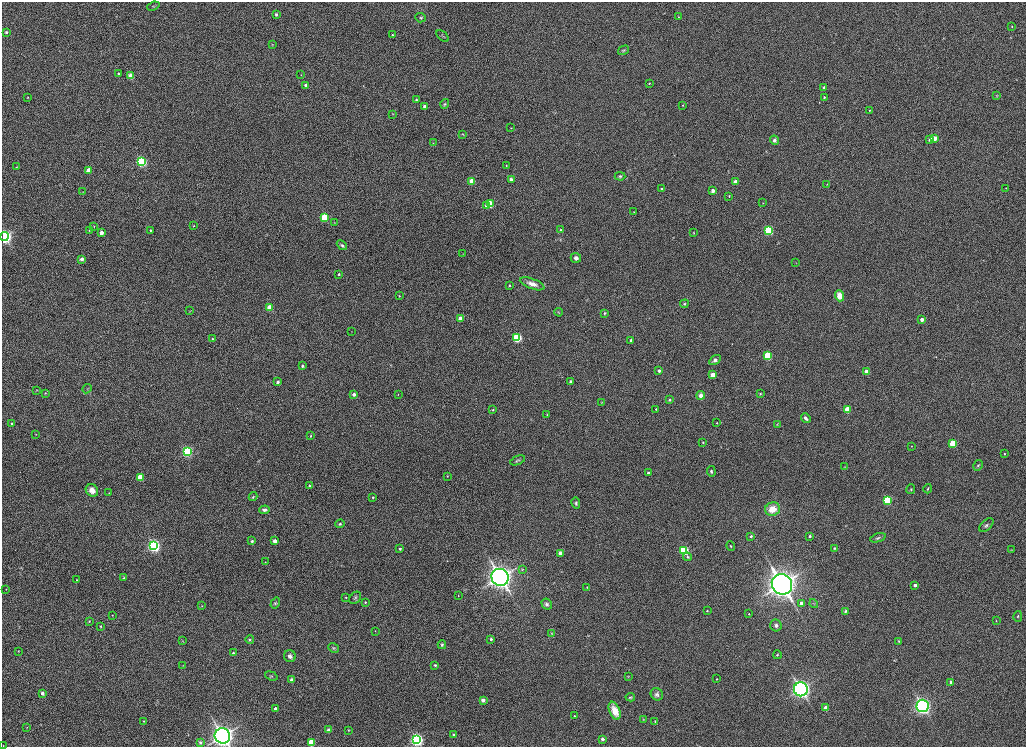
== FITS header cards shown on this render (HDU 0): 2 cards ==
NAXIS1  =                 2048
NAXIS2  =                 1489

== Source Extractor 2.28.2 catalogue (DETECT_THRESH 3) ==
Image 2048 x 1489 px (HDU 0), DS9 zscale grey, zoomed out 1/2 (1 PNG px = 2 x 2 image px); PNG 1028 x 749 px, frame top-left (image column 1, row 1489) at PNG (2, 2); each listed source drawn as its Kron ellipse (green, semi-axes under 4 px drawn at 4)
Background 1070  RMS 4.7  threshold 14.1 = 3 sigma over >= 5 px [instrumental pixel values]
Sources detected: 215; all 215 listed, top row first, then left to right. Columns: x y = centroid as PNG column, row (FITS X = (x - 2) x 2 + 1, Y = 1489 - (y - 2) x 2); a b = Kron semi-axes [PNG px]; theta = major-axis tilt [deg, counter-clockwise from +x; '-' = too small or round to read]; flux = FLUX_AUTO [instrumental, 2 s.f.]
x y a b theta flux
153 6 6 4 22 1500
276 14 3 3 - 2000
678 17 3 2 - 560
421 18 5 4 - 1400
1012 26 3 2 - 460
6 32 3 3 - 1300
392 35 2 2 - 1000
443 36 7 3 -42 1200
272 45 4 3 - 660
624 50 6 3 32 1200
118 73 2 2 - 1000
301 75 2 2 - 330
131 76 3 3 - 24000
649 83 2 2 - 450
306 85 2 2 - 2900
824 87 2 2 - 1600
996 96 4 3 - 660
28 97 2 2 - 500
824 97 2 2 - 960
416 100 3 3 - 1400
445 104 5 3 - 1300
683 105 2 2 - 480
424 106 3 3 - 4400
869 110 2 2 - 460
393 114 3 2 - 540
511 128 3 2 - 370
463 134 4 3 - 670
934 138 3 3 - 14000
930 139 3 3 - 5400
774 140 5 4 - 2800
433 143 3 2 - 570
141 161 4 3 - 210000
506 165 2 2 - 540
17 167 2 2 - 420
88 170 3 3 - 13000
620 176 5 4 - 1300
511 179 4 3 - 1900
472 181 3 3 - 31000
735 182 3 3 - 9000
827 184 2 2 - 400
1006 188 2 2 - 340
661 189 3 3 - 1300
713 191 3 3 - 5800
83 192 3 2 - 440
729 196 3 2 - 570
763 203 2 1 - 270
490 204 3 3 - 55000
486 206 3 3 - 3600
634 212 3 3 - 570
325 218 3 3 - 77000
334 223 2 2 - 370
94 226 3 2 - 550
194 226 3 2 - 570
150 230 3 2 - 950
560 230 4 3 - 930
89 231 3 2 - 480
769 231 3 3 - 140000
101 233 3 3 - 5800
694 233 3 3 - 660
4 237 4 4 - 410000
342 245 6 3 -41 1800
463 254 3 2 - 440
576 258 5 5 - 4100
81 259 3 3 - 5200
796 263 3 2 - 380
339 274 2 2 - 1300
532 284 13 5 -20 7500
509 285 3 2 - 1000
399 296 2 2 - 650
839 296 5 4 - 9800
684 304 4 4 - 1500
270 307 3 3 - 27000
190 311 3 2 - 340
559 312 4 3 - 750
605 313 4 3 - 1000
460 318 3 3 - 10000
922 320 3 3 - 5300
351 331 2 2 - 270
517 338 3 3 - 130000
212 339 3 3 - 1100
631 340 2 2 - 2900
768 356 3 3 - 99000
715 360 6 4 32 2600
302 366 3 2 - 1600
659 371 3 2 - 3200
867 372 3 3 - 15000
713 375 3 3 - 15000
571 381 3 3 - 1400
278 382 3 2 - 2700
87 389 5 3 - 770
36 390 3 2 - 530
45 393 3 3 - 650
354 394 3 3 - 4200
398 394 2 2 - 400
760 394 3 3 - 830
701 395 4 3 - 4000
670 400 4 3 - 1000
601 402 3 2 - 440
656 409 3 2 - 600
493 410 3 2 - 750
848 410 3 3 - 36000
547 415 3 2 - 560
806 418 5 3 - 3000
717 423 2 2 - 370
11 424 3 2 - 1100
777 424 4 3 - 700
36 434 3 2 - 420
311 436 2 2 - 670
703 442 3 3 - 920
953 443 3 3 - 62000
911 446 3 2 - 500
187 451 4 3 - 230000
1004 454 3 2 - 700
518 460 8 3 22 1400
978 465 5 4 - 1600
844 467 3 2 - 310
711 471 5 4 - 1700
648 473 3 2 - 2400
447 476 2 2 - 610
140 477 4 3 - 38000
309 486 3 2 - 1500
911 489 5 4 - 1200
928 489 4 3 - 1200
92 490 7 5 -46 6400
109 493 3 3 - 550
253 497 4 3 - 870
373 497 2 2 - 1000
887 500 3 3 - 120000
576 503 6 4 -79 1700
772 509 7 6 - 15000
265 510 5 3 - 2500
340 524 4 4 - 1400
986 525 8 5 44 2800
751 536 2 2 - 1900
810 536 3 2 - 2200
878 538 8 4 19 1900
252 541 3 3 - 1800
275 541 3 3 - 8100
154 546 4 4 - 490000
731 546 5 3 - 830
834 548 4 4 - 1100
400 549 2 2 - 1700
684 550 3 3 - 130000
1011 550 4 3 - 700
560 553 3 3 - 8000
687 557 5 4 - 1300
265 562 2 2 - 340
522 569 4 3 - 760
500 577 9 8 - 770000
124 578 2 2 - 890
77 580 3 3 - 800
782 584 10 10 - 950000
915 585 3 3 - 3400
587 587 2 1 - 370
6 589 3 2 - 460
458 596 3 2 - 440
346 597 3 2 - 610
355 598 7 5 54 1900
365 602 3 2 - 1100
275 603 6 4 56 1500
801 603 3 3 - 3100
547 604 6 5 - 2200
814 604 4 2 - 650
202 606 3 3 - 610
707 611 2 2 - 580
846 611 4 3 - 1300
749 614 2 2 - 550
112 615 3 2 - 570
1018 616 5 3 - 1200
89 621 3 3 - 820
996 621 2 2 - 440
776 625 6 5 - 2900
101 626 3 3 - 860
375 631 3 2 - 430
551 633 3 2 - 470
491 639 2 2 - 1800
250 640 4 4 - 1300
183 641 3 2 - 610
899 641 3 2 - 590
442 645 4 4 - 1500
334 648 6 4 -29 2000
18 651 3 2 - 620
233 653 3 3 - 1400
777 655 4 3 - 850
290 656 6 5 - 3600
183 665 3 3 - 480
435 665 3 3 - 1200
271 676 6 3 -20 1400
628 676 3 3 - 520
717 679 3 2 - 650
292 680 3 3 - 8400
951 682 3 3 - 5000
801 689 7 7 - 410000
42 693 3 3 - 3900
657 694 6 6 - 2500
630 697 4 3 - 1000
483 700 3 3 - 6600
923 706 6 6 - 370000
275 708 3 3 - 3900
826 708 3 3 - 13000
615 711 9 5 -68 11000
574 716 4 3 - 1100
643 719 3 3 - 530
144 721 4 3 - 740
655 721 3 3 - 790
27 727 3 3 - 540
329 730 3 3 - 4800
348 730 3 3 - 800
453 735 2 2 - 1700
222 736 8 7 - 610000
417 739 4 4 - 470000
602 739 3 3 - 3900
200 742 3 3 - 1900
311 743 3 3 - 45000
3 746 2 2 - 410
At the frame edge (FLAGS 8, measured only in part): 4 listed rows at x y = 4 237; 222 736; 311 743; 3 746